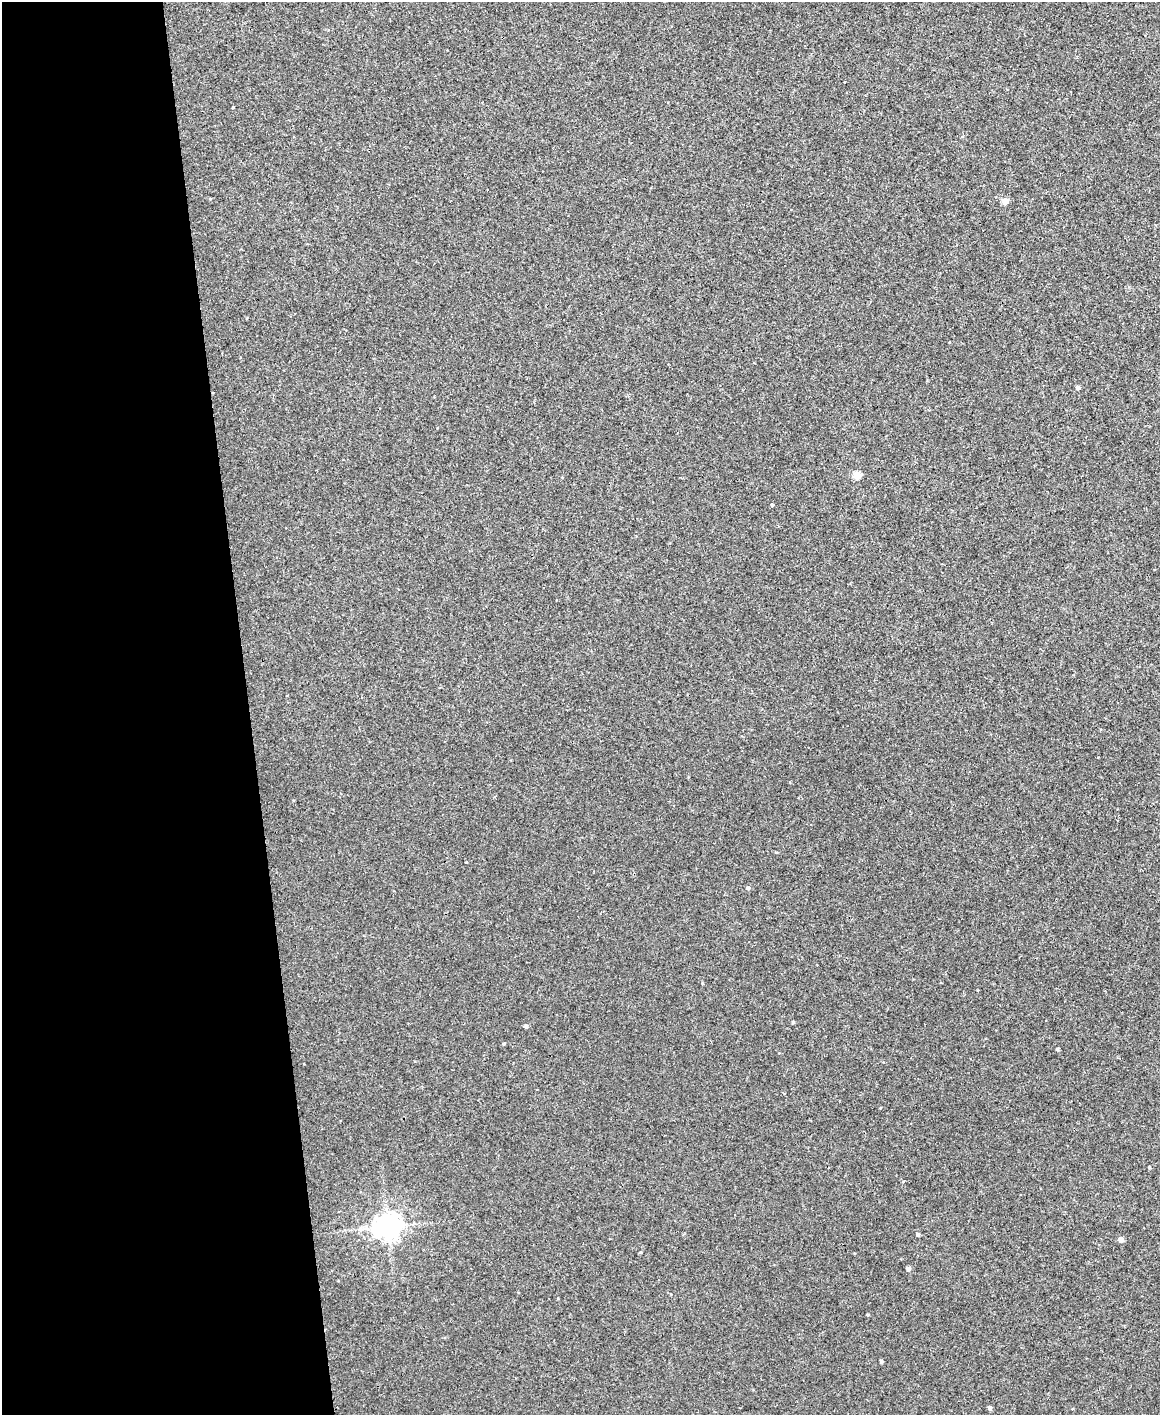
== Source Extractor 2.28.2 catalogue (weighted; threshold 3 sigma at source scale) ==
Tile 5 of 4 x 3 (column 1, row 2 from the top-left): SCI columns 1-1158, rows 1548-2960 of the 4630 x 4614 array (HDU 1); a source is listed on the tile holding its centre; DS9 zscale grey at full resolution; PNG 1162 x 1417 px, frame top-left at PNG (2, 2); no overlay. Shown black and unused: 21% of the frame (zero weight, under 3 of 4 exposures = <1% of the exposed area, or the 3 px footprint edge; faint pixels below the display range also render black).
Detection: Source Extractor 2.28.2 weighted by HDU 2 'WHT'; one run over the whole footprint, this tile lists its part. Background 0.00112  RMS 0.0035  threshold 0.0157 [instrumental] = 3 sigma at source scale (4.5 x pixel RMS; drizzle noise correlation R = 1.50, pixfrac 1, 0.05/0.05 arcsec/px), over >= 5 px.
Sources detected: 17; all 17 listed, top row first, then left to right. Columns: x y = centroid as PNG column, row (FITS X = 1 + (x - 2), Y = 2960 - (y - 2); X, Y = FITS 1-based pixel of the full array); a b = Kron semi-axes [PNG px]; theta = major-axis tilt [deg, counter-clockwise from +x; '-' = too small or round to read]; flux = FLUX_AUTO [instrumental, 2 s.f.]
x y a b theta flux
1005 201 4 4 - 4
1078 388 4 4 - 1
857 475 5 4 - 7.7
772 505 4 3 - 0.41
748 888 4 4 - 0.77
793 1022 4 3 - 0.39
526 1026 4 4 - 0.77
504 1044 4 3 - 0.37
1057 1049 3 3 - 0.49
1149 1167 3 3 - 0.42
387 1226 9 7 17 330
918 1234 4 3 - 0.55
1120 1239 4 4 - 2.4
908 1269 4 4 - 1.2
867 1315 3 3 - 0.31
881 1361 3 3 - 0.62
990 1408 4 4 - 0.95